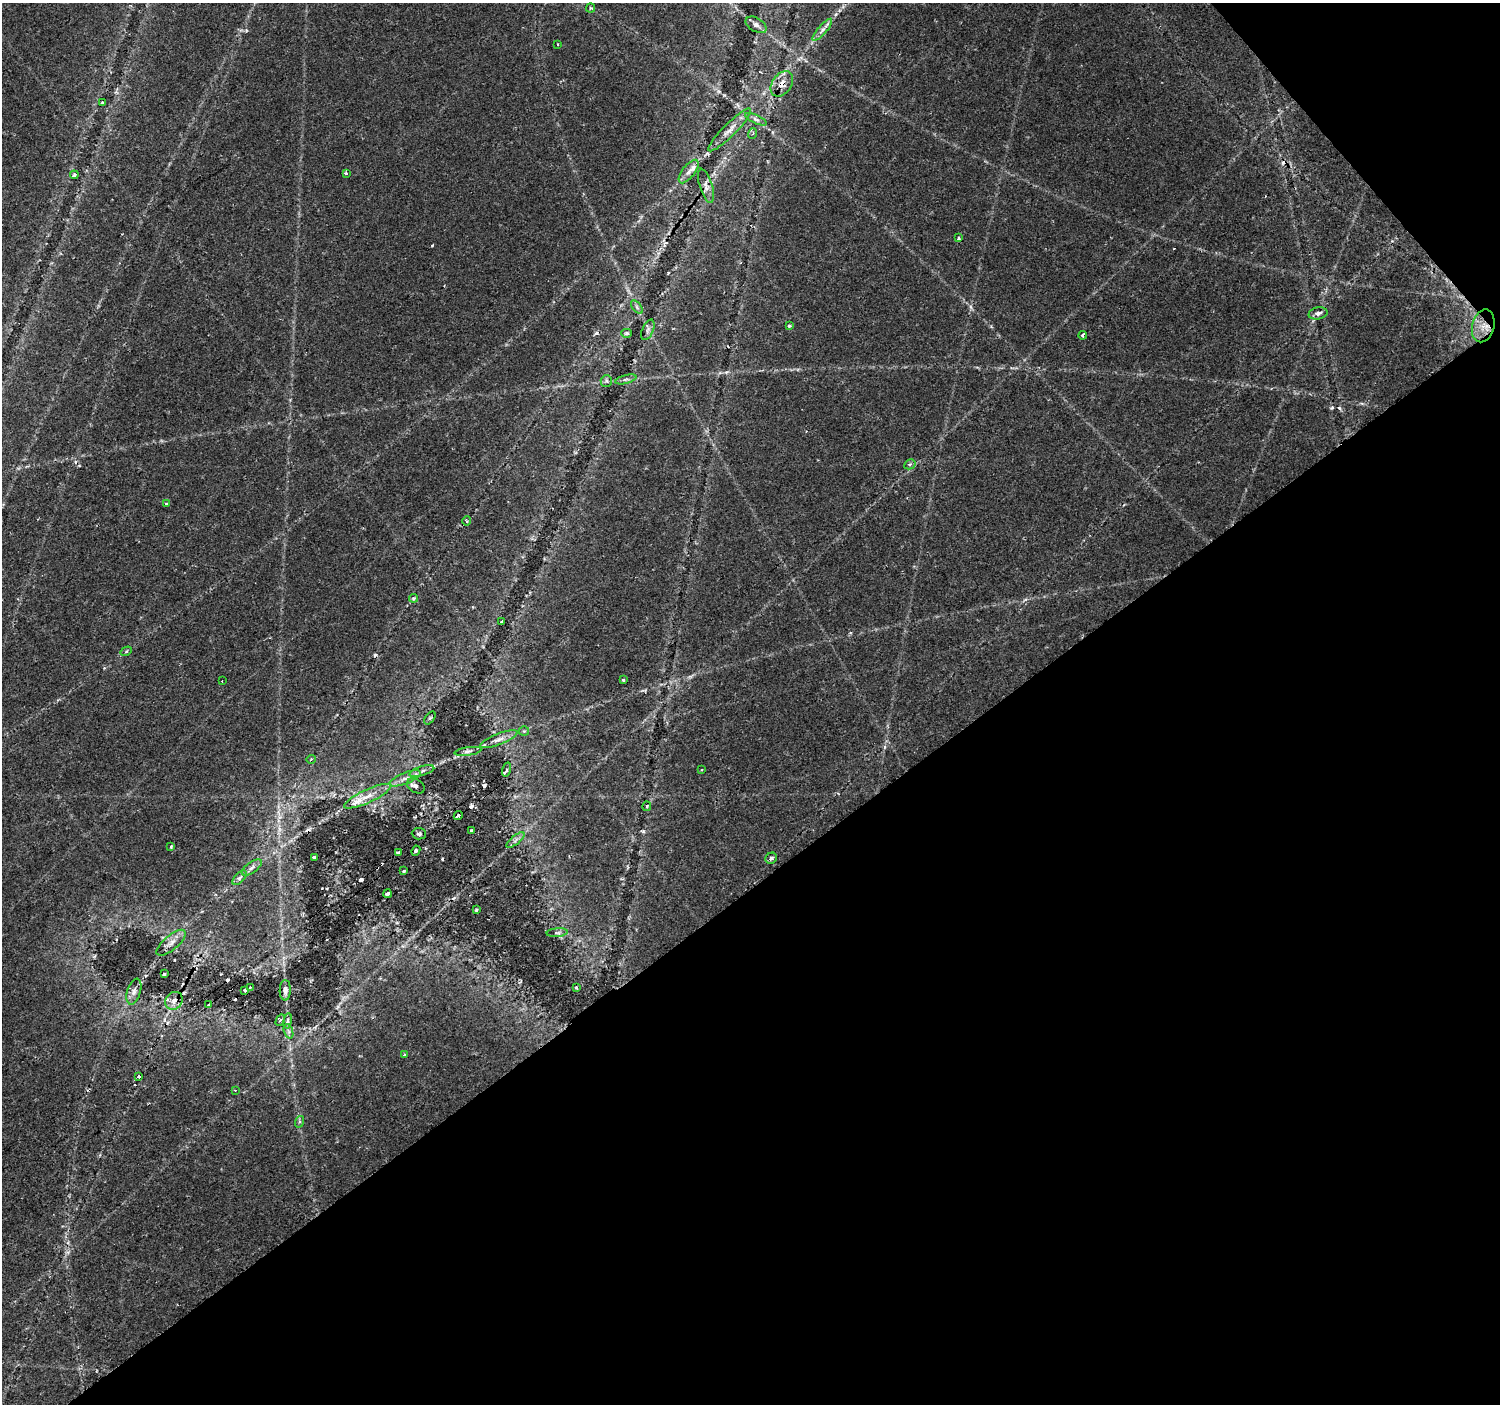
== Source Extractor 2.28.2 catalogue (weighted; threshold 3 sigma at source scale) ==
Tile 12 of 4 x 4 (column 4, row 3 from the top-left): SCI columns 4504-6001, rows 1606-3007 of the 6001 x 5954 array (HDU 1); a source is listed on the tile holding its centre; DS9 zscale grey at full resolution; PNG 1502 x 1406 px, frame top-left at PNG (2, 3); each listed source drawn as its Kron ellipse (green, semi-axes under 4 px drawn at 4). Shown black and unused: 39% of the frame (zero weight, under 2 of 3 exposures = <1% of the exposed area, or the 3 px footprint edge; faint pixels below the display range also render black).
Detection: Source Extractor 2.28.2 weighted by HDU 2 'WHT'; one run over the whole footprint, this tile lists its part. Background 0.0351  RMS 0.0034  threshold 0.0151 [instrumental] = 3 sigma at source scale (4.5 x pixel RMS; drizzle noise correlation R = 1.50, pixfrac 1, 0.0396/0.0396 arcsec/px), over >= 5 px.
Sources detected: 94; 17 cosmic-ray / hot-pixel residue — neither listed nor drawn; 3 inside a brighter listed object's ellipse — not listed separately; the other 74 listed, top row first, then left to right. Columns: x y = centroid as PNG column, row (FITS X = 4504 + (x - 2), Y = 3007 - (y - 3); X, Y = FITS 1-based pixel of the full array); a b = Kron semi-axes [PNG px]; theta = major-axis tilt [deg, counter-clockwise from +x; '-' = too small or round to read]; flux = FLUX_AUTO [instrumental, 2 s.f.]
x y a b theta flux
591 8 4 4 - 0.44
756 25 11 6 -31 1.3
822 30 14 4 49 1.4
558 45 3 2 - 0.48
782 84 14 9 55 2.9
103 103 3 3 - 1
756 119 12 4 -25 1.1
730 130 29 6 45 3.1
753 134 5 2 - 0.36
689 172 14 6 52 1.8
346 173 3 3 - 1.9
74 175 4 3 - 0.73
706 186 17 6 -73 2
958 238 4 3 - 0.44
637 307 8 4 -54 0.69
1318 313 9 6 13 1.4
789 326 3 3 - 0.89
1483 326 17 11 76 4.9
648 330 11 5 66 1.1
627 333 5 4 - 0.51
1083 335 4 3 - 1.6
626 379 11 3 15 0.82
606 381 6 5 - 0.66
910 464 6 5 - 1.2
166 504 3 3 - 1.6
467 521 5 4 - 0.54
414 598 4 3 - 0.6
502 622 3 3 - 0.56
126 651 6 4 30 0.49
623 680 4 3 - 0.95
222 681 3 2 - 0.29
430 718 7 4 53 0.5
524 731 5 5 - 0.5
499 739 20 5 22 2.1
468 751 13 3 8 0.87
311 759 5 3 - 0.3
507 770 7 3 74 0.55
702 770 3 2 - 0.3
422 771 13 4 16 1.4
405 778 16 5 22 2.4
416 786 9 6 -30 1.2
367 796 25 6 25 4
647 806 5 4 - 0.43
458 815 5 3 - 2.3
472 830 3 3 - 0.72
419 834 7 5 -4 0.7
515 840 11 3 40 1
171 846 3 3 - 0.5
416 851 5 4 - 0.57
398 853 3 3 - 1.6
314 857 3 3 - 0.5
771 858 6 5 - 1.2
252 867 11 5 36 1.1
404 871 3 3 - 0.43
239 878 9 5 48 0.87
387 894 4 3 - 0.71
476 910 3 3 - 0.4
557 933 11 4 4 1
171 943 18 7 40 2.4
164 974 3 3 - 0.61
250 987 2 2 - 0.32
576 987 4 3 - 0.35
285 990 10 5 90 1.3
245 991 3 3 - 1.7
134 992 13 6 73 1.6
174 1001 9 8 - 1.9
209 1005 3 2 - 0.45
280 1020 6 4 60 0.52
288 1021 7 4 81 0.75
288 1031 7 4 -71 0.83
405 1055 3 3 - 1
139 1076 3 3 - 0.62
235 1090 3 2 - 0.22
299 1122 6 4 72 0.54
Overlapping masked pixels (flux is a lower limit): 3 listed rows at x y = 782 84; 730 130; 1483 326
Unlisted compact peaks at least as high as the median listed source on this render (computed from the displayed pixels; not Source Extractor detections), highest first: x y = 643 831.